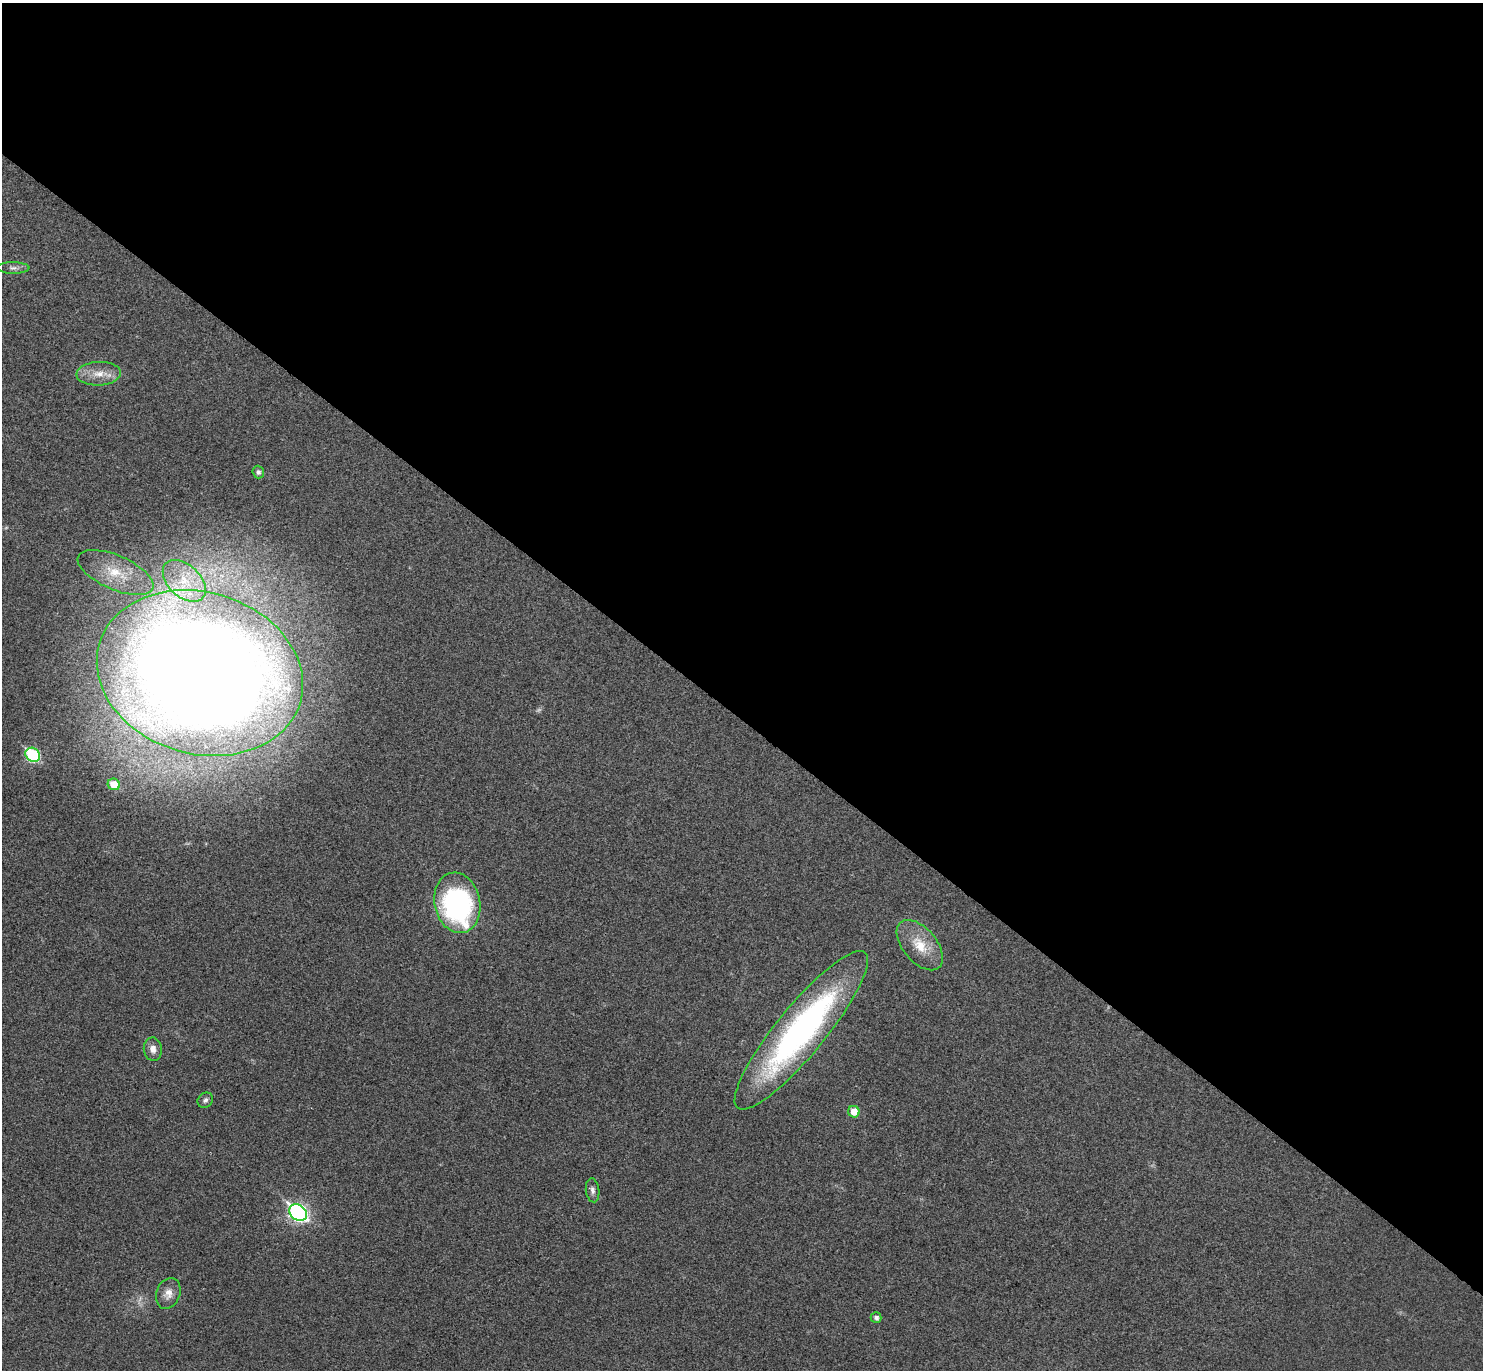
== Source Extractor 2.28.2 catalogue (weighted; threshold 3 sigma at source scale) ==
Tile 3 of 4 x 4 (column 3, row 1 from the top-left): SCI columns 3002-4482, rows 4306-5673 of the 6006 x 6014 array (HDU 1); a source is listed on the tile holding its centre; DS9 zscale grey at full resolution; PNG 1485 x 1372 px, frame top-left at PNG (2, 3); each listed source drawn as its Kron ellipse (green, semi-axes under 4 px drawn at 4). Shown black and unused: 53% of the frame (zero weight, under 3 of 4 exposures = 6% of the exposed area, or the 3 px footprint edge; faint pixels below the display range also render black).
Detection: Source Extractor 2.28.2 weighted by HDU 2 'WHT'; one run over the whole footprint, this tile lists its part. Background 0.0286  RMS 0.0055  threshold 0.0246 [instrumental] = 3 sigma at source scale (4.5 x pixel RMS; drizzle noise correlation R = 1.50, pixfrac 1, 0.05/0.05 arcsec/px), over >= 5 px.
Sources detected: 21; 3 too faint to see at this stretch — neither listed nor drawn; the other 18 listed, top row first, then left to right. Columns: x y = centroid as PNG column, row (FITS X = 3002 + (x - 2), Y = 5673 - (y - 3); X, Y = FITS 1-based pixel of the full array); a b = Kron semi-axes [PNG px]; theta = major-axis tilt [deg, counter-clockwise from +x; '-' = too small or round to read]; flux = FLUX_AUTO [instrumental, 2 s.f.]
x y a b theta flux
13 268 16 5 -1 2.3
99 374 22 12 2 8.8
258 472 6 5 - 1.4
115 572 40 17 -23 21
184 581 25 16 -43 18
200 673 105 81 -16 1500
33 755 8 6 -38 58
114 784 6 5 - 11
457 903 30 22 -79 110
920 945 30 17 -50 14
801 1030 100 24 51 180
153 1049 11 9 -82 4
205 1100 8 7 - 1.6
854 1112 6 5 - 7.6
593 1190 12 6 -83 2.3
298 1213 9 7 -38 170
168 1293 16 12 68 5.3
876 1318 5 5 - 2.2